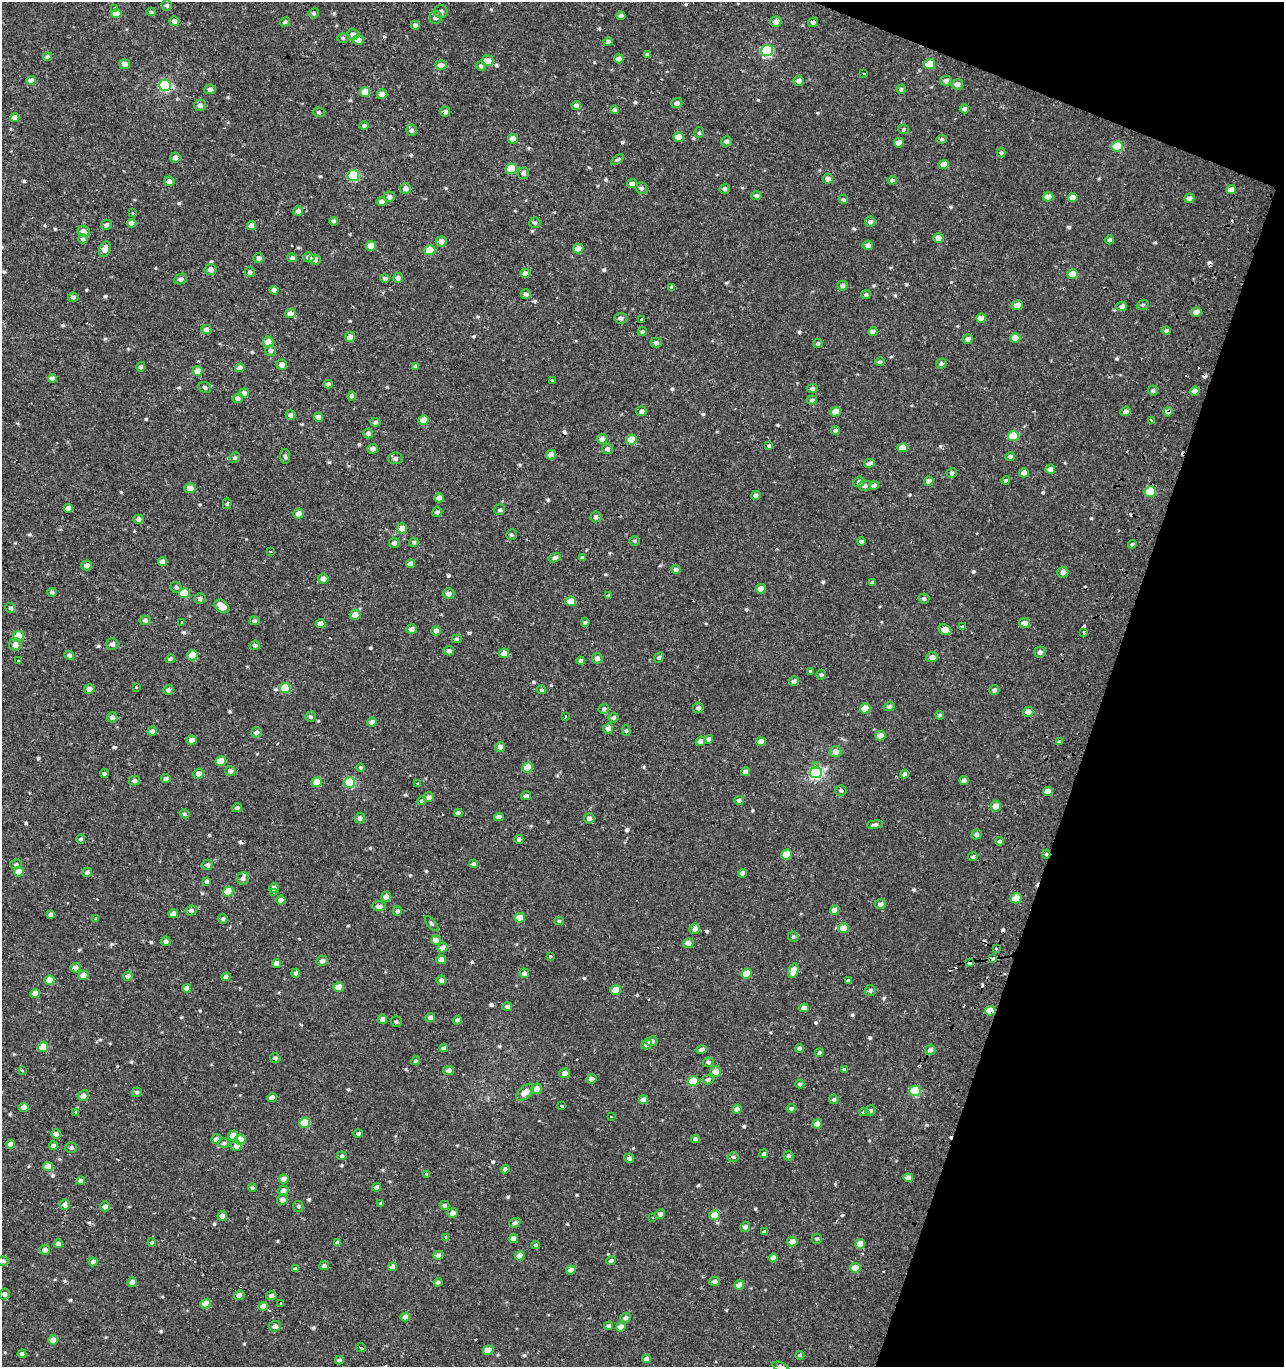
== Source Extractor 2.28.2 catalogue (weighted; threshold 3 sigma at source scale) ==
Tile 8 of 4 x 4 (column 4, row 2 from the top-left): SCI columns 4179-5460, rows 2733-4097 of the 5671 x 5497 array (HDU 1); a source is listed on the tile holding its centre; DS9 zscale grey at full resolution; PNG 1286 x 1369 px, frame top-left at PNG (2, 2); each listed source drawn as its Kron ellipse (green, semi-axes under 4 px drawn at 4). Shown black and unused: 17% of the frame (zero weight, under 2 of 3 exposures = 3% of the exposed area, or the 3 px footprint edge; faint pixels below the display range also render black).
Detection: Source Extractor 2.28.2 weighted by HDU 2 'WHT'; one run over the whole footprint, this tile lists its part. Background 6.43e-04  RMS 0.0025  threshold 0.0112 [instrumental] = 3 sigma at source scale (4.5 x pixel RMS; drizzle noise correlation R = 1.50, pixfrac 1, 0.0396/0.0396 arcsec/px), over >= 5 px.
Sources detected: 648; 29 cosmic-ray / hot-pixel residue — neither listed nor drawn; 1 inside a brighter listed object's ellipse — not listed separately; of the other 618, all 500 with FLUX_AUTO >= 0.366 (the completeness limit of this list) listed and drawn (118 fainter detections not listed), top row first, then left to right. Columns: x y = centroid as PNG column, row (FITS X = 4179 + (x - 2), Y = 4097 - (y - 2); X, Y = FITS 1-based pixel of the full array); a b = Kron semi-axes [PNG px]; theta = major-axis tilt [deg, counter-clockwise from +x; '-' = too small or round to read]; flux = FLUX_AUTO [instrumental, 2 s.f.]
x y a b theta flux
167 5 5 5 - 0.5
115 9 4 3 - 2.2
151 12 5 4 - 0.38
441 12 7 6 - 1
116 13 5 4 - 4.1
314 13 5 5 - 0.44
621 16 4 4 - 0.96
436 17 6 6 - 1.2
174 21 5 5 - 0.92
285 22 5 4 - 0.56
776 22 5 5 - 1.3
813 22 5 4 - 0.81
415 25 4 4 - 0.8
353 34 6 5 - 1.1
343 38 6 5 - 0.41
358 40 5 5 - 1.3
608 42 5 4 - 0.75
767 51 6 5 - 23
647 55 4 3 - 0.63
47 57 4 4 - 0.5
619 59 5 4 - 1.7
487 61 6 5 - 2.4
125 64 5 5 - 1.3
930 64 5 5 - 7.4
441 65 6 5 - 1.2
481 66 5 4 - 0.53
863 73 3 3 - 1
31 80 5 4 - 1.6
799 81 5 5 - 0.99
946 81 6 5 - 0.83
957 84 6 5 - 1.5
165 85 6 5 - 27
210 89 5 5 - 0.86
901 89 5 4 - 0.52
365 92 5 5 - 3.5
382 94 5 4 - 1.5
677 103 6 5 - 0.85
200 105 6 6 - 0.91
576 105 5 4 - 0.82
964 109 4 4 - 0.83
614 110 4 4 - 0.8
319 112 6 4 -18 0.5
445 112 5 5 - 0.97
15 117 4 4 - 1.5
364 126 5 4 - 0.48
903 129 5 4 - 0.4
412 130 6 5 - 0.73
699 133 5 4 - 0.44
679 137 5 4 - 2.9
513 139 5 5 - 2.8
942 139 5 4 - 0.38
726 141 5 5 - 0.77
899 143 5 4 - 2.1
1117 146 5 5 - 11
1001 153 5 4 - 0.37
175 158 5 5 - 1.1
617 160 7 4 34 0.38
944 165 5 4 - 2.8
511 169 5 5 - 6.7
523 173 6 5 - 0.72
353 175 6 5 - 16
828 179 5 4 - 1.2
892 180 4 4 - 0.71
169 181 5 5 - 1.3
632 184 5 4 - 0.85
405 188 5 5 - 1.4
641 188 6 6 - 0.57
725 189 5 4 - 0.58
1231 190 5 4 - 2
757 196 5 4 - 0.62
389 197 5 5 - 0.94
1048 197 5 4 - 1.9
1073 198 5 4 - 1.9
1189 198 5 4 - 1.1
843 199 5 4 - 0.51
382 202 5 4 - 1.2
298 211 5 5 - 0.82
132 213 3 3 - 1.1
334 221 4 4 - 0.45
870 222 5 5 - 0.83
132 223 5 4 - 1.3
535 223 5 5 - 0.57
106 225 5 5 - 0.55
251 226 5 4 - 1.8
83 231 6 5 - 1.5
938 238 5 4 - 1.7
83 239 4 4 - 0.41
1110 240 4 4 - 0.56
441 241 5 5 - 1.5
868 245 5 4 - 1.1
371 246 5 4 - 3.4
578 248 5 4 - 2.7
105 249 8 5 69 1.6
430 250 5 5 - 7.7
309 257 5 5 - 1.2
259 258 5 4 - 0.86
292 258 5 4 - 0.6
315 260 6 5 - 0.65
211 269 6 5 - 1.2
250 272 5 4 - 0.61
525 273 5 4 - 1.3
1073 274 5 5 - 3.8
385 278 5 4 - 0.64
398 278 5 5 - 0.88
181 279 6 5 - 0.87
842 286 5 5 - 0.83
672 287 4 4 - 0.6
274 290 4 4 - 1.3
526 294 5 5 - 0.69
866 295 5 4 - 0.5
73 297 5 4 - 0.57
1017 305 6 5 - 1.9
1143 305 6 4 19 0.41
1122 307 5 4 - 0.88
1196 312 5 4 - 1.7
290 313 5 4 - 2.1
621 318 6 5 - 0.74
981 318 5 4 - 2.8
641 319 3 3 - 3.1
206 329 5 4 - 1.2
873 331 4 4 - 1.1
1166 331 4 4 - 0.65
642 332 5 4 - 0.47
350 337 5 5 - 2
1015 338 5 5 - 2.5
968 339 5 5 - 1.1
268 342 5 5 - 2.6
656 343 5 5 - 0.63
818 343 5 4 - 0.47
271 351 5 5 - 0.75
880 362 5 4 - 0.41
941 363 5 5 - 0.64
282 365 5 5 - 1.2
415 366 3 3 - 0.41
141 367 5 4 - 0.56
240 368 4 4 - 1.9
197 371 5 5 - 2.1
52 378 4 4 - 1.2
553 380 3 3 - 1.8
328 384 4 4 - 0.79
205 387 6 5 - 0.54
812 389 5 4 - 0.66
1153 391 5 5 - 0.49
1195 391 5 4 - 1.6
244 393 5 4 - 1.4
352 396 4 4 - 0.59
238 398 5 5 - 0.98
812 400 5 4 - 0.52
641 411 5 5 - 0.72
1126 411 5 4 - 0.95
836 412 5 4 - 2.6
1168 412 5 4 - 1
290 415 5 4 - 0.79
319 417 4 4 - 1.6
423 420 5 5 - 3
1152 420 3 3 - 1.5
375 422 5 4 - 0.55
835 431 4 4 - 0.73
368 433 5 5 - 0.94
1013 436 5 5 - 7
602 439 5 5 - 1
631 439 5 5 - 4.3
769 446 4 3 - 2
902 448 5 4 - 3
372 449 5 4 - 0.74
607 449 5 5 - 0.87
551 455 5 4 - 1.4
285 456 7 5 -88 0.59
1010 456 5 4 - 0.59
235 457 5 5 - 0.44
395 458 7 6 - 0.64
869 463 5 4 - 0.98
1050 469 5 4 - 1.4
952 473 5 4 - 0.63
1024 473 5 4 - 1.7
1006 480 4 4 - 0.44
929 481 5 4 - 1.3
859 482 6 5 - 0.74
874 485 4 4 - 1.1
865 486 6 5 - 0.75
190 488 5 5 - 1.6
1150 492 6 5 - 9.7
756 495 5 4 - 0.79
439 498 5 4 - 1.6
227 504 5 4 - 0.41
68 508 4 4 - 1.5
500 510 5 5 - 0.56
437 512 5 4 - 0.58
298 514 5 5 - 1.6
596 517 5 5 - 0.77
138 519 5 4 - 0.93
402 528 5 5 - 2
511 535 5 5 - 0.44
634 541 5 5 - 0.37
861 541 4 3 - 0.64
414 542 5 4 - 0.47
394 543 5 5 - 0.83
1132 544 5 4 - 0.38
270 552 3 3 - 0.45
555 558 6 4 20 0.68
582 558 4 4 - 0.41
163 562 5 4 - 1.4
410 564 4 4 - 1.2
87 565 5 5 - 1.3
676 569 5 4 - 0.56
1063 572 5 5 - 1.1
323 579 5 5 - 1.3
872 582 4 3 - 0.51
176 587 6 5 - 0.56
761 589 5 5 - 1.7
52 592 5 4 - 0.45
184 593 5 5 - 7.3
449 594 6 5 - 1.1
609 595 3 3 - 0.65
200 599 6 5 - 0.62
924 599 5 5 - 0.53
571 601 5 4 - 3
222 606 8 5 -41 3
11 608 5 5 - 0.57
355 615 5 5 - 2.2
145 620 6 5 - 0.68
254 621 5 4 - 0.49
585 622 4 4 - 0.42
182 623 3 3 - 0.93
1024 623 5 5 - 1.7
320 624 5 4 - 1.6
962 627 4 4 - 0.58
412 629 5 4 - 1.2
945 630 7 5 -25 2.4
436 631 5 4 - 1.1
1084 633 3 2 - 0.38
18 636 5 5 - 6.7
457 639 5 4 - 0.4
112 644 6 6 - 0.77
15 645 6 6 - 1.3
255 645 5 4 - 0.5
449 651 5 4 - 0.73
1040 652 6 5 - 0.82
504 653 5 4 - 2.1
69 655 5 4 - 0.75
192 655 5 5 - 6
932 657 6 5 - 1.3
597 658 5 5 - 1
659 658 5 4 - 0.44
170 659 5 4 - 0.44
18 660 3 3 - 0.7
581 661 4 4 - 0.66
810 671 3 3 - 2.7
821 675 5 5 - 0.5
794 681 5 4 - 0.79
136 687 3 3 - 1
285 688 5 5 - 9
89 689 5 4 - 1.3
168 690 5 5 - 0.81
542 690 4 4 - 0.51
994 690 5 5 - 0.82
889 706 5 4 - 0.63
698 708 5 5 - 0.77
865 708 5 5 - 4.3
604 709 5 5 - 0.54
1028 712 5 5 - 1.6
940 715 4 4 - 0.46
565 716 3 3 - 0.61
112 717 5 5 - 0.79
310 717 5 5 - 0.47
614 718 5 5 - 0.53
372 722 5 4 - 1.3
608 728 5 5 - 1.1
626 730 5 4 - 0.39
152 731 5 4 - 0.96
256 732 5 5 - 0.96
880 736 5 4 - 2.3
709 739 5 4 - 1.3
192 740 5 4 - 1.2
701 741 5 4 - 1.5
761 742 5 4 - 2
1060 742 4 3 - 0.45
500 747 5 5 - 1.1
836 752 6 5 - 1.5
221 761 5 4 - 4.1
816 766 3 3 - 1.6
528 767 5 5 - 4.9
361 768 4 4 - 0.47
230 771 5 5 - 0.93
745 772 4 4 - 1.3
816 772 6 6 - 40
104 774 4 4 - 0.51
199 774 5 5 - 1.8
904 774 4 4 - 0.88
166 779 4 4 - 0.86
134 781 5 5 - 0.7
964 781 4 4 - 1.1
317 782 5 5 - 3.7
350 782 5 5 - 14
418 784 3 3 - 1.5
841 790 5 5 - 0.48
1048 791 5 4 - 1.3
526 796 5 4 - 0.86
429 797 5 4 - 0.96
739 800 5 4 - 0.55
422 801 4 4 - 0.49
996 806 5 5 - 2
237 808 5 4 - 0.61
458 813 4 4 - 0.8
185 814 5 4 - 0.39
499 817 5 4 - 0.83
360 818 5 5 - 0.77
589 818 5 5 - 0.97
875 825 8 4 8 0.59
976 835 5 5 - 0.85
81 839 4 4 - 0.54
519 839 4 4 - 0.73
999 841 4 3 - 0.41
787 854 5 5 - 5.6
1046 854 4 4 - 0.38
973 857 4 4 - 0.46
16 864 6 5 - 0.44
474 864 4 4 - 0.5
208 865 5 5 - 0.76
19 872 5 4 - 2.6
87 872 5 4 - 0.85
743 873 4 4 - 1.1
243 878 6 6 - 0.88
207 881 4 3 - 0.54
274 888 5 5 - 1.2
228 892 5 5 - 6.7
274 893 3 3 - 1.1
386 897 5 5 - 1.3
1016 898 5 5 - 5
281 900 5 4 - 1.1
880 904 5 5 - 0.91
379 906 6 5 - 1.3
191 910 5 5 - 0.84
835 910 5 4 - 1.6
397 911 5 4 - 0.65
173 914 5 4 - 1.7
50 915 4 4 - 0.65
96 918 3 3 - 2
520 918 5 4 - 3.3
223 919 5 4 - 0.51
559 921 4 3 - 0.45
432 924 9 4 -49 0.4
843 928 5 5 - 2.7
695 929 5 5 - 0.97
793 937 5 5 - 0.41
436 940 5 4 - 1.8
166 941 5 4 - 0.78
688 943 5 5 - 1.4
442 948 5 4 - 1.6
996 949 3 3 - 1.4
550 956 3 3 - 1.2
993 959 4 3 - 2.4
441 960 5 4 - 2
322 961 5 5 - 0.99
970 962 4 3 - 1.6
276 963 5 4 - 1.3
75 968 5 4 - 1.1
793 971 8 5 74 3
296 973 4 4 - 0.67
524 973 5 4 - 0.84
746 973 5 5 - 4.8
83 975 5 4 - 2.5
128 976 5 4 - 1.6
226 977 4 4 - 1.3
49 980 5 4 - 3.9
441 980 5 4 - 1.1
848 981 4 3 - 0.38
339 987 5 4 - 3.3
187 988 4 4 - 1.7
616 990 5 5 - 3.8
870 990 5 5 - 0.49
35 994 5 4 - 1.7
507 1007 5 4 - 0.66
804 1008 4 4 - 1.5
990 1011 5 5 - 4.8
430 1017 5 4 - 0.83
382 1019 4 4 - 1.1
457 1020 4 4 - 0.74
396 1022 5 5 - 0.39
652 1041 6 5 - 0.87
647 1044 5 5 - 1.1
43 1047 5 5 - 5.7
444 1048 4 4 - 1
800 1048 4 4 - 0.84
701 1049 6 4 13 0.61
930 1050 5 5 - 1
819 1053 4 4 - 0.52
275 1058 5 4 - 0.59
415 1061 5 4 - 0.38
708 1062 5 5 - 0.63
844 1069 4 4 - 0.38
449 1070 5 4 - 0.89
22 1071 3 3 - 0.79
716 1071 5 5 - 1.8
564 1073 5 5 - 1.2
591 1079 5 4 - 1.5
708 1080 5 4 - 0.67
693 1081 5 5 - 6.1
800 1084 4 4 - 0.41
537 1089 5 5 - 1.8
915 1091 6 5 - 16
137 1092 5 4 - 0.53
525 1092 11 6 43 2.3
83 1096 6 5 - 1.2
272 1098 5 4 - 1.5
834 1099 5 4 - 0.5
643 1100 5 4 - 1.6
561 1106 3 3 - 1.7
24 1107 5 4 - 1.7
791 1108 5 4 - 0.5
737 1109 5 4 - 1.1
871 1110 5 5 - 0.45
76 1112 3 3 - 1.9
864 1112 4 4 - 0.47
611 1117 3 3 - 1.4
305 1123 5 5 - 6.4
817 1124 5 4 - 2.8
56 1134 5 4 - 1.1
358 1134 5 4 - 0.47
233 1136 5 5 - 2.8
216 1139 5 4 - 1
695 1139 4 4 - 0.78
240 1140 5 5 - 3.5
224 1143 5 4 - 0.45
10 1144 5 4 - 1.2
53 1146 4 4 - 1
236 1146 5 5 - 1.9
71 1147 6 5 - 0.61
764 1154 4 4 - 0.51
342 1156 5 4 - 0.53
789 1156 5 4 - 0.57
733 1157 6 5 - 0.46
629 1158 5 4 - 0.63
48 1167 5 4 - 3
505 1169 4 4 - 0.57
426 1174 3 3 - 0.75
908 1178 5 4 - 2.3
284 1179 5 4 - 2.3
81 1181 4 4 - 1.1
377 1187 4 4 - 0.8
252 1188 4 3 - 0.37
283 1191 5 5 - 1.6
282 1200 5 5 - 1.1
381 1203 4 3 - 0.44
65 1205 5 5 - 1.3
444 1205 5 4 - 0.59
105 1206 5 5 - 1
298 1206 5 5 - 0.46
452 1213 5 4 - 1.1
660 1214 5 5 - 0.87
715 1215 5 5 - 3.3
222 1216 5 4 - 1.1
653 1217 3 3 - 0.64
515 1223 6 4 18 0.71
745 1227 5 5 - 1
765 1232 4 3 - 0.66
446 1237 3 3 - 3.5
513 1239 4 4 - 1.3
817 1239 5 5 - 0.42
152 1242 4 4 - 0.49
792 1242 5 5 - 2.3
337 1243 4 4 - 0.71
58 1244 4 4 - 0.84
860 1244 5 4 - 2.8
536 1245 4 3 - 0.37
45 1250 5 5 - 1.1
438 1255 5 4 - 0.81
520 1256 5 4 - 2.6
773 1258 4 4 - 1.6
3 1261 5 4 - 0.63
611 1261 5 4 - 0.58
93 1262 4 4 - 0.82
324 1266 5 4 - 0.66
393 1267 4 4 - 1.6
855 1268 5 4 - 4.1
295 1269 4 4 - 0.65
571 1270 5 4 - 1.3
715 1281 5 4 - 0.85
132 1282 5 5 - 1.3
438 1282 4 4 - 0.66
739 1285 5 4 - 2.8
5 1294 5 5 - 1
239 1295 5 4 - 1
271 1295 5 4 - 0.73
281 1303 3 3 - 1
205 1304 5 4 - 3.9
263 1306 5 4 - 1.7
405 1317 4 4 - 2
626 1318 5 5 - 0.77
275 1326 6 5 - 1
608 1326 4 4 - 0.58
621 1327 5 4 - 1.9
53 1340 5 5 - 1.4
361 1347 5 3 - 4.3
488 1350 5 4 - 3.2
22 1354 4 4 - 0.77
800 1355 4 4 - 0.45
646 1359 4 4 - 1.2
339 1360 4 4 - 0.68
780 1366 8 4 -15 0.5
Overlapping masked pixels (flux is a lower limit): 10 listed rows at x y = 165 85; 445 112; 1168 412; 199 774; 1046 854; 379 906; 993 959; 970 962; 990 1011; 715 1215
Isophote crosses this tile's border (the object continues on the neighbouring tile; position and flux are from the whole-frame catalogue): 2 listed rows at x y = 3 1261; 780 1366